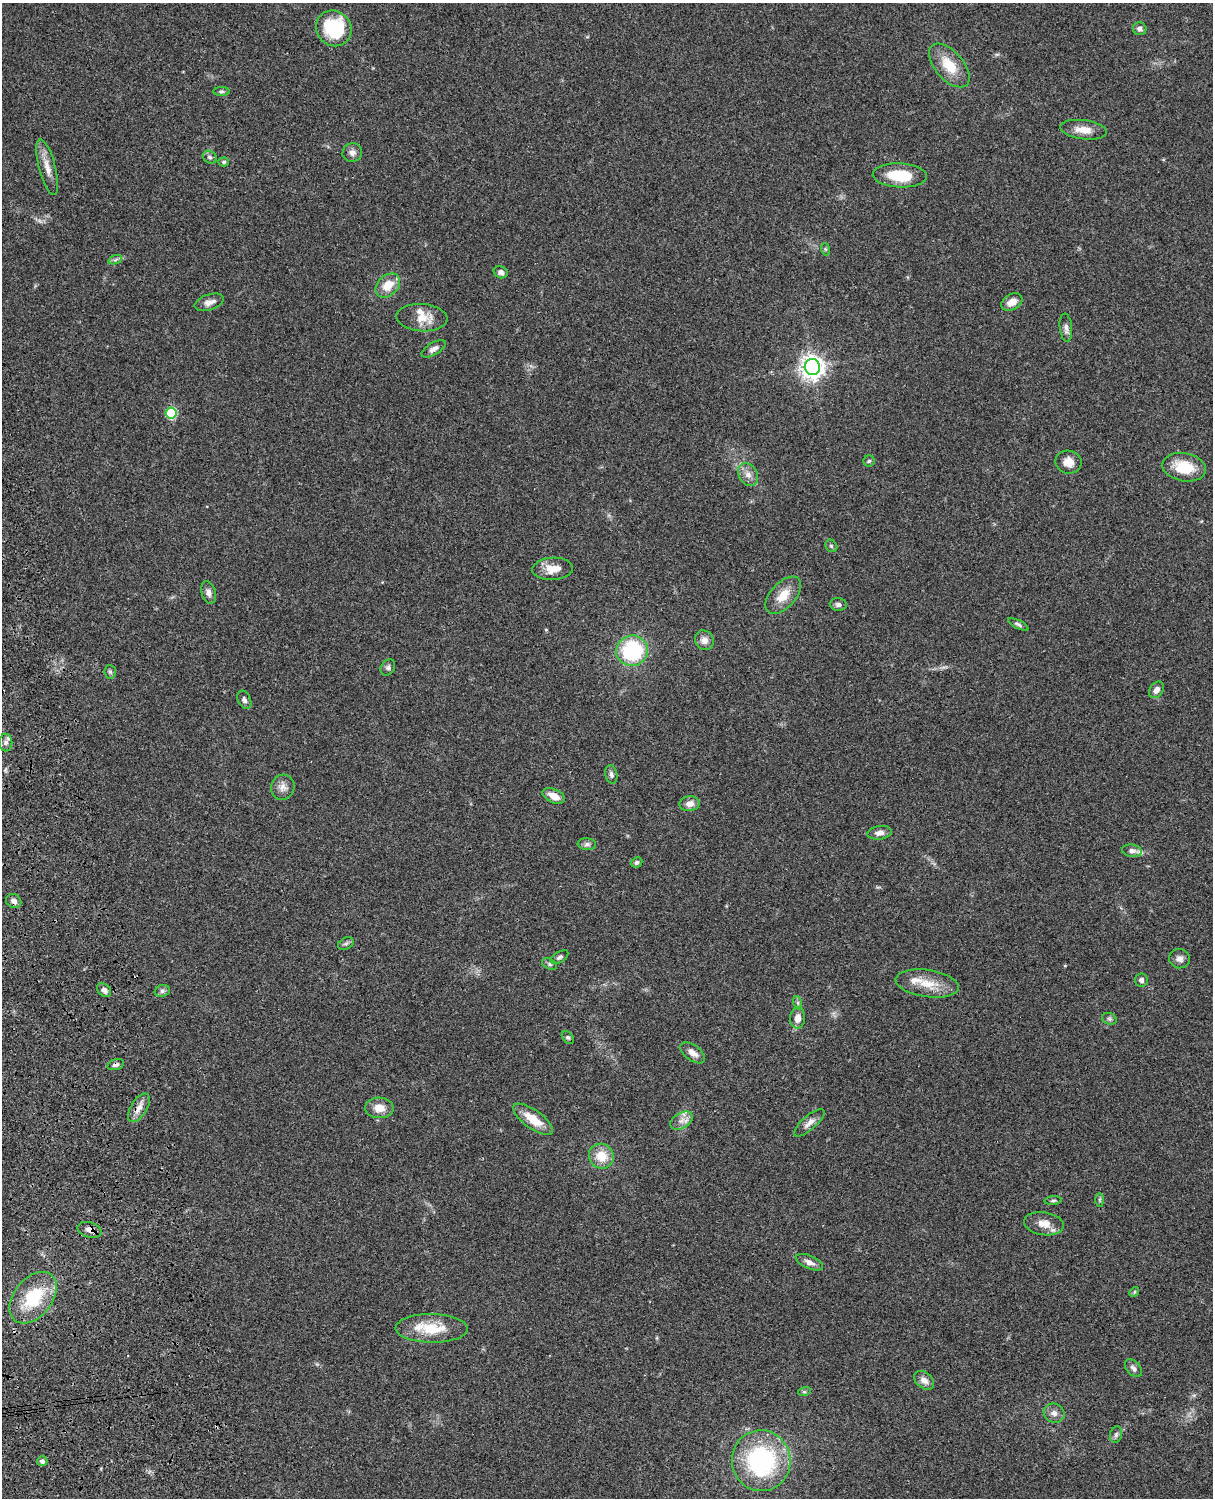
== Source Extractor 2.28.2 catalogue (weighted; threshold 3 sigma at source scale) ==
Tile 7 of 4 x 3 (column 3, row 2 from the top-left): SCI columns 2545-3755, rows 1772-3267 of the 5086 x 4926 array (HDU 1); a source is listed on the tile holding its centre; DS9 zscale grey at full resolution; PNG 1215 x 1500 px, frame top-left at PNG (2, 3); each listed source drawn as its Kron ellipse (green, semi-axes under 4 px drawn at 4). Shown black and unused: <1% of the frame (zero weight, under 3 of 4 exposures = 6% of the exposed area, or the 3 px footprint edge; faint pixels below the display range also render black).
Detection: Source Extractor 2.28.2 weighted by HDU 2 'WHT'; one run over the whole footprint, this tile lists its part. Background 0.0785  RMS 0.0058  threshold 0.0259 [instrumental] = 3 sigma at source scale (4.5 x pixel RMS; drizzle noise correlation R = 1.50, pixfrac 1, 0.05/0.05 arcsec/px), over >= 5 px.
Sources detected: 85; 3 inside a brighter listed object's ellipse — not listed separately; the other 82 listed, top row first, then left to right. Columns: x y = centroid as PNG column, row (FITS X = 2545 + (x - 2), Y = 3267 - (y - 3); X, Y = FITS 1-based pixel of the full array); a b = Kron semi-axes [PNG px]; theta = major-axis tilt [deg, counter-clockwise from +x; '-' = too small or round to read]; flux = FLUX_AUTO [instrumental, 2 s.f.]
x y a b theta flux
334 28 18 17 - 31
1140 29 7 6 - 2.1
949 65 26 14 -49 14
221 91 8 4 0 0.94
1084 130 23 9 -7 7
352 153 10 9 - 2.7
210 157 7 6 - 1.4
224 162 5 4 - 0.98
47 167 29 8 -75 6.4
900 175 27 12 -3 21
825 249 6 4 -71 0.73
115 260 7 4 19 1
501 272 7 6 - 2.1
388 285 14 10 43 9.5
209 302 15 8 18 3.8
1012 302 11 7 31 5.1
422 318 25 13 -4 9.7
1066 328 14 6 -84 2.8
434 349 14 6 31 2.9
812 367 8 7 - 450
171 413 5 5 - 42
869 461 5 5 - 0.92
1068 462 13 11 -10 5.9
1184 467 22 14 -10 16
748 475 12 9 -58 4.1
831 546 7 5 -46 1.1
553 569 20 11 3 8
209 592 11 7 -73 2.7
783 595 22 12 48 9.6
838 605 8 6 -4 1.7
1018 624 11 4 -27 1.3
704 640 10 9 - 3.7
632 651 16 15 - 48
388 667 8 7 - 1.5
110 672 7 6 - 1.3
1157 690 9 6 52 3.1
244 700 9 6 -66 1.8
6 742 9 6 90 2
611 774 9 6 -79 1.8
283 787 13 11 66 3.9
554 796 12 6 -24 6.2
690 804 10 7 8 4.1
880 833 12 7 8 3.1
587 844 9 6 -6 1.8
1132 851 10 6 -8 2.3
637 862 6 5 - 1.3
14 901 8 6 -32 2.6
346 944 8 5 29 1.3
560 957 10 5 32 1.4
1179 959 10 9 - 2.7
549 964 8 5 -28 1.2
1141 980 6 6 - 2
927 983 32 13 -8 12
104 990 8 6 -42 2.5
162 991 8 6 16 1.5
798 1003 7 4 -72 1.1
798 1018 10 7 85 4.5
1109 1019 7 5 -20 1.2
568 1037 7 5 -47 0.99
693 1053 14 7 -37 4
116 1065 8 5 15 1.7
139 1108 16 8 59 4.3
379 1108 14 10 -3 6.5
533 1119 23 9 -36 11
681 1121 12 7 30 3.8
809 1123 19 7 41 3.7
601 1156 13 12 - 10
1099 1200 7 4 -90 0.96
1053 1201 8 3 5 0.94
1044 1224 20 11 -8 6.5
90 1230 12 7 -16 3.4
809 1262 14 6 -23 3.1
1134 1292 5 4 - 0.73
33 1298 29 19 51 29
432 1328 36 14 -1 18
1133 1368 10 6 -49 2
924 1380 11 7 -40 3.4
804 1392 6 4 17 0.8
1054 1413 11 9 -25 3.1
1116 1435 8 6 74 1.5
42 1461 5 5 - 1.8
761 1461 30 29 - 75
Overlapping masked pixels (flux is a lower limit): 2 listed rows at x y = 116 1065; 90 1230